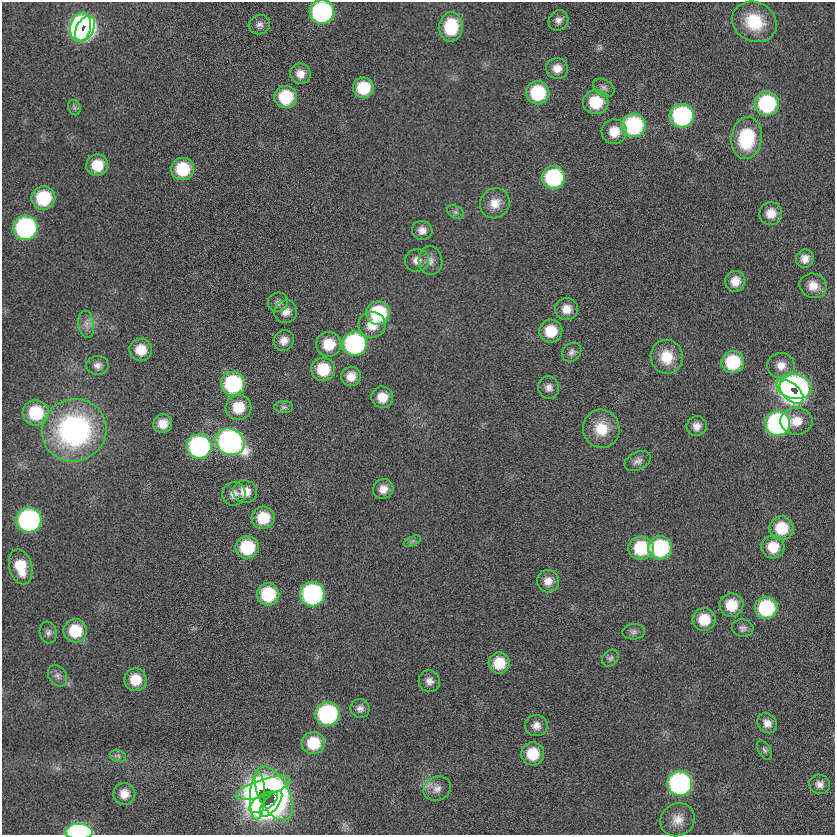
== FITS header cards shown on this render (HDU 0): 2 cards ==
NAXIS1  =                  833
NAXIS2  =                  833

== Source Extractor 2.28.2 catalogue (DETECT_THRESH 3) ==
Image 833 x 833 px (HDU 0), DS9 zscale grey, 1 PNG px = 1 image px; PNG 837 x 837 px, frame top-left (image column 1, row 833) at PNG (2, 2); each listed source drawn as its Kron ellipse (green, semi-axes under 4 px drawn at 4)
Background -0.244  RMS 4.9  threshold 14.8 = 3 sigma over >= 5 px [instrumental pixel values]
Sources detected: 115; all 115 listed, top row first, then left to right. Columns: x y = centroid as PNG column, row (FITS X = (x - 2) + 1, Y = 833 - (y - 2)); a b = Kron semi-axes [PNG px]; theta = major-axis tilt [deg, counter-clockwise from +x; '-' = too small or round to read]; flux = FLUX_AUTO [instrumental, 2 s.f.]
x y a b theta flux
322 12 12 12 - 69000
558 20 10 9 - 1800
754 22 23 19 -27 14000
259 25 11 9 18 1700
80 27 15 10 76 110000
451 27 14 11 85 16000
85 29 13 8 61 79000
557 68 11 10 - 3500
300 74 10 10 - 3300
363 88 10 10 - 12000
604 88 11 7 -33 1500
538 93 12 11 - 20000
286 97 11 11 - 15000
596 102 13 12 - 13000
767 104 12 12 - 35000
74 108 8 6 -71 870
682 116 12 12 - 52000
634 125 12 12 - 42000
614 132 12 12 - 6300
747 138 21 15 84 22000
97 165 11 10 - 8200
183 169 11 11 - 16000
553 177 12 11 - 34000
43 198 12 11 - 19000
495 203 15 14 - 4800
456 212 9 6 -27 890
771 213 11 11 - 4300
25 228 12 12 - 72000
422 230 10 9 - 2400
805 259 9 8 - 2500
417 260 12 11 - 2900
430 261 14 12 -84 2600
735 281 10 10 - 4200
813 286 14 12 -22 4500
278 302 10 9 - 1600
566 309 11 11 - 4100
286 312 12 11 - 3000
378 313 12 12 - 25000
86 324 14 8 -82 2400
372 325 13 13 - 5600
551 331 11 11 - 8800
284 340 11 10 - 2800
329 344 12 12 - 8400
355 344 12 12 - 61000
141 350 11 11 - 6400
572 352 10 8 43 1500
667 357 17 16 - 8400
733 362 11 11 - 19000
97 365 11 9 0 1900
781 365 14 12 -3 3900
323 369 12 11 - 12000
351 376 10 9 - 4000
233 384 12 12 - 36000
794 387 18 12 -11 150000
549 388 11 10 - 2100
791 392 14 8 -43 87000
382 397 11 10 - 5200
238 407 13 12 - 8500
284 407 9 6 0 900
36 413 13 12 - 17000
797 421 16 13 0 5700
777 423 13 12 - 81000
163 424 9 9 - 4200
697 426 10 9 - 2600
601 429 19 18 - 9300
74 430 32 31 - 76000
230 442 15 13 -32 130000
199 446 12 12 - 79000
638 461 14 9 27 1900
383 489 10 10 - 3100
245 492 12 11 - 4700
234 494 12 11 - 2700
263 518 11 11 - 9900
29 520 12 12 - 87000
781 528 12 12 - 11000
412 541 9 4 22 730
247 547 11 11 - 18000
773 547 11 11 - 7500
641 548 12 11 - 17000
660 548 12 11 - 32000
21 567 18 11 -75 9100
548 581 11 11 - 3300
268 594 11 11 - 18000
312 594 12 12 - 68000
731 605 12 11 - 8000
766 608 11 11 - 26000
704 619 11 11 - 8300
743 628 11 8 -8 1400
75 631 11 11 - 13000
634 632 11 7 5 1300
48 633 11 8 -80 1300
610 658 9 7 47 1100
499 663 10 10 - 9100
57 676 12 8 -56 1700
135 680 11 11 - 7400
429 681 11 10 - 2200
360 708 9 9 - 1800
327 714 12 12 - 55000
767 723 11 9 -47 2700
536 725 11 10 - 2400
313 743 11 11 - 11000
764 750 10 6 -58 1000
533 754 11 11 - 9700
118 756 8 6 -12 910
680 783 12 12 - 85000
820 784 10 9 - 2100
263 788 29 8 18 51000
437 789 14 12 26 3000
274 793 29 15 -63 130000
124 794 11 11 - 3900
257 796 24 7 88 83000
264 802 16 7 31 71000
271 804 15 7 51 73000
678 820 18 16 33 4700
79 832 13 8 1 65000
At the frame edge (FLAGS 8, measured only in part): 2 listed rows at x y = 322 12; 79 832